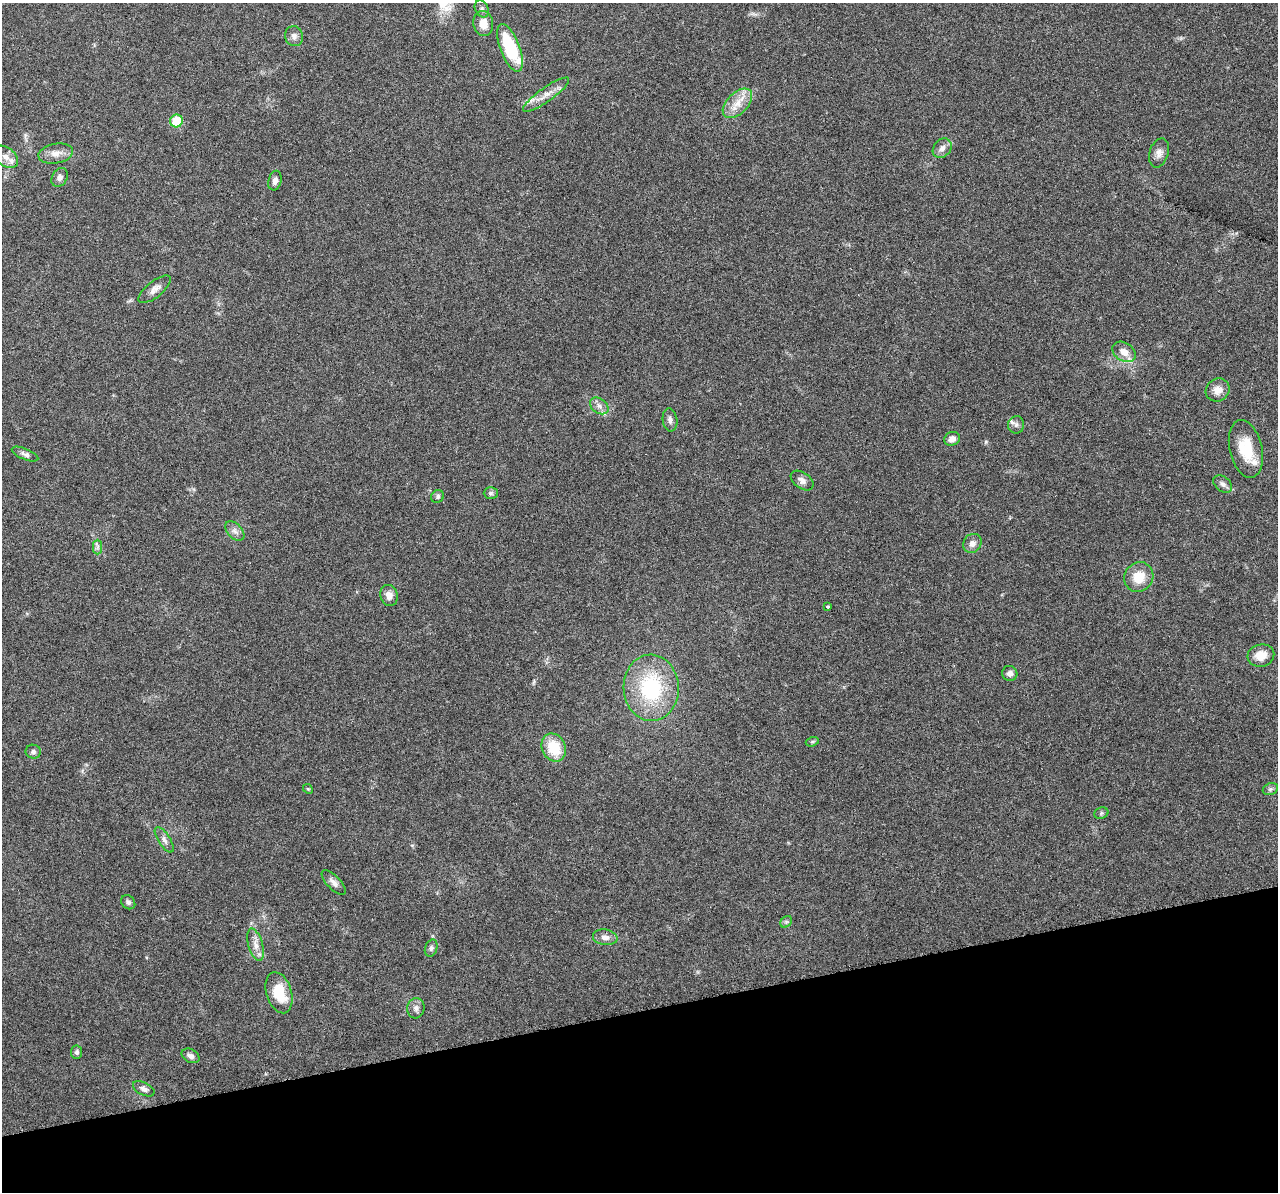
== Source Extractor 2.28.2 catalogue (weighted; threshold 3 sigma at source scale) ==
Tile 14 of 4 x 4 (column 2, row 4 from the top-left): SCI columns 1278-2553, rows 48-1237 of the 5108 x 4904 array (HDU 1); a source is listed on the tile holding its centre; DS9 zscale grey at full resolution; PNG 1280 x 1194 px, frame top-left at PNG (2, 3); each listed source drawn as its Kron ellipse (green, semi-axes under 4 px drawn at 4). Shown black and unused: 15% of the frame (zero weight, under 3 of 6 exposures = <1% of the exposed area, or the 3 px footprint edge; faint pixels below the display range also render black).
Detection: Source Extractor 2.28.2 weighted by HDU 2 'WHT'; one run over the whole footprint, this tile lists its part. Background 0.0444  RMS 0.0026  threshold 0.0106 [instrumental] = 3 sigma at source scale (4.09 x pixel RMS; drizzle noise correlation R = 1.36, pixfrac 0.8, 0.0396/0.0396 arcsec/px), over >= 5 px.
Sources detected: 59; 6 inside a brighter listed object's ellipse — not listed separately; the other 53 listed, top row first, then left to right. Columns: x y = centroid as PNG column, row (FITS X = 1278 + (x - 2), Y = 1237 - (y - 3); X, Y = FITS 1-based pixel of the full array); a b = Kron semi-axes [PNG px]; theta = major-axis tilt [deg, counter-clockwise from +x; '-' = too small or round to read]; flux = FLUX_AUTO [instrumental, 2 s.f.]
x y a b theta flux
482 9 9 6 -62 0.77
483 23 12 10 -79 2.9
294 36 10 9 - 1.2
510 48 25 9 -69 14
546 95 28 7 35 2.6
737 103 18 10 45 3.4
176 121 6 6 - 9
942 148 11 8 49 1.3
1159 153 15 9 74 1.6
56 154 17 9 11 2.2
6 157 14 9 -37 1.8
60 177 10 7 61 0.93
275 181 10 6 74 1
155 289 19 8 39 1.7
1124 352 13 9 -32 2.2
1218 390 12 11 - 2.1
599 406 10 7 -35 1.2
670 420 11 7 -82 1
1016 425 8 8 - 0.88
952 439 8 6 30 1.2
1246 449 29 16 -77 8
25 454 14 5 -22 0.87
802 481 13 8 -36 1.3
1223 484 10 7 -38 0.97
491 493 7 6 - 0.53
438 496 7 6 - 0.52
235 531 11 7 -46 1.1
972 543 10 8 52 1.4
98 547 7 4 89 0.59
1139 577 15 14 - 5
389 595 11 8 -72 1.6
828 607 3 3 - 0.68
1261 656 13 11 14 3.4
1010 673 8 7 - 1
651 688 33 27 -88 21
812 742 6 4 17 0.36
554 747 14 11 -65 7.6
33 752 7 7 - 0.71
308 789 5 4 - 0.29
1270 789 8 6 21 0.53
1101 813 7 5 22 0.5
164 840 14 6 -57 1.1
334 883 16 6 -46 1.2
128 902 8 6 -46 0.65
786 922 6 5 - 0.43
605 937 12 8 -7 1.4
256 945 16 7 -74 1.9
431 948 9 6 71 0.63
279 993 21 12 -73 7.1
416 1008 10 8 82 1.1
76 1052 6 5 - 0.55
190 1056 9 6 -27 0.91
144 1089 11 6 -26 0.96